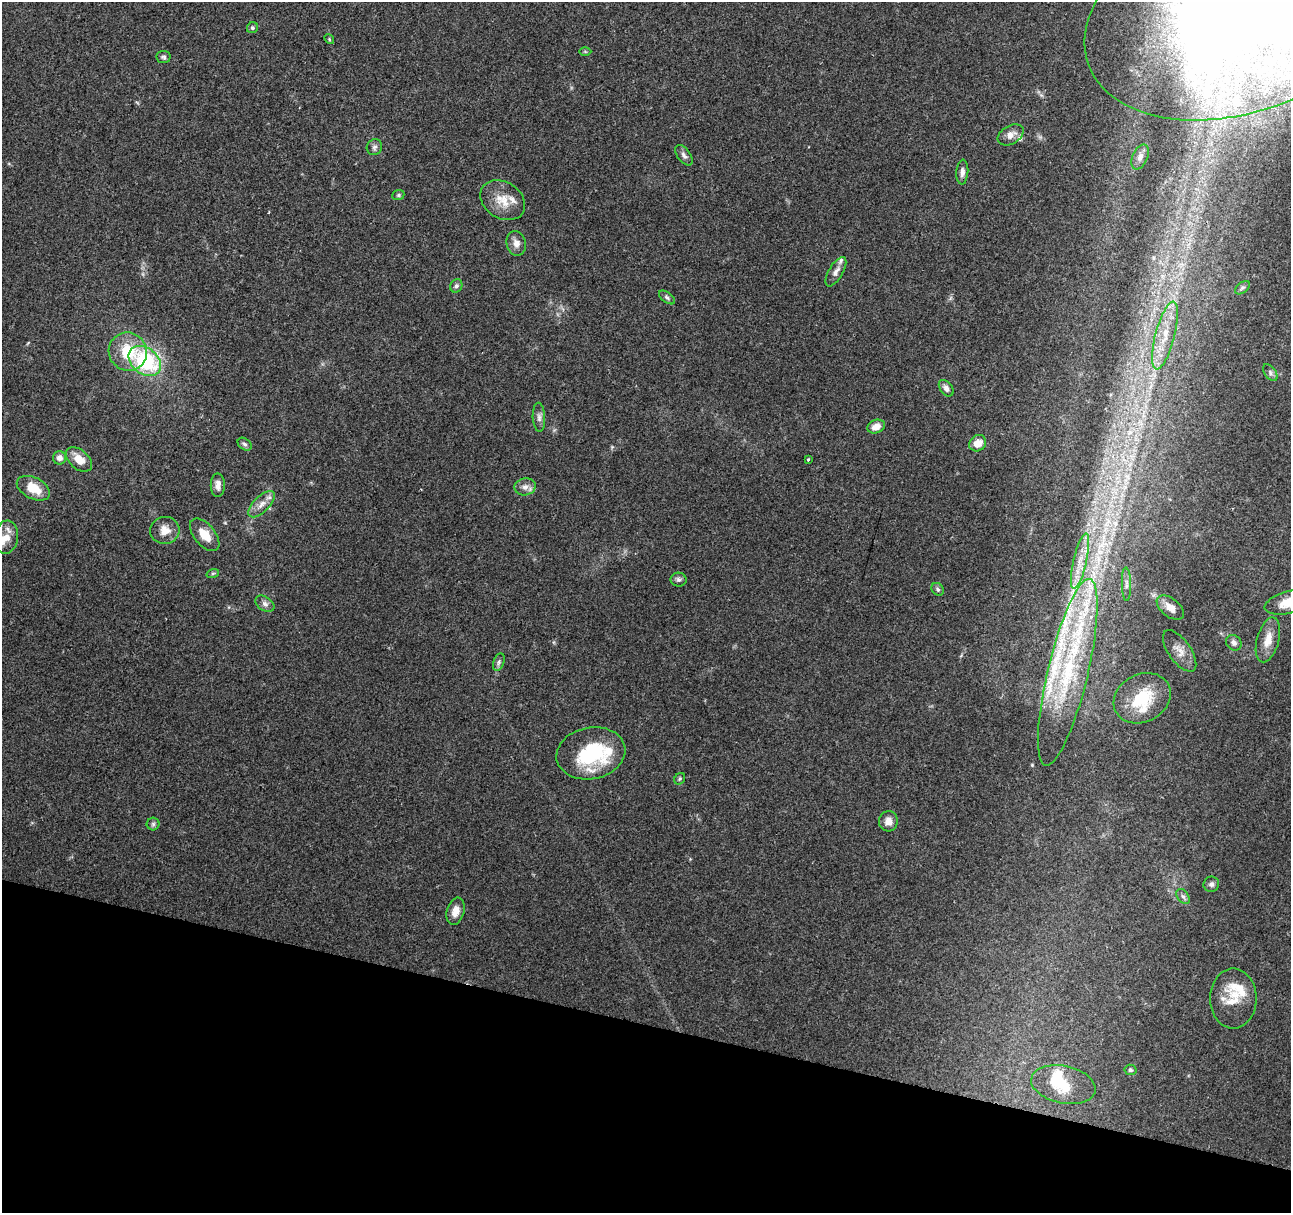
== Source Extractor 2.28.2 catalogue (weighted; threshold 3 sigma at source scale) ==
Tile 15 of 4 x 4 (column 3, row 4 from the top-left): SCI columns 2581-3869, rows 215-1425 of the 5161 x 5336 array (HDU 1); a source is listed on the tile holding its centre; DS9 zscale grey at full resolution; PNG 1293 x 1215 px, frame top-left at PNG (2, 2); each listed source drawn as its Kron ellipse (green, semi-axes under 4 px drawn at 4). Shown black and unused: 16% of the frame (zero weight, under 2 of 3 exposures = <1% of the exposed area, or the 3 px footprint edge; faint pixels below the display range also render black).
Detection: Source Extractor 2.28.2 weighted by HDU 2 'WHT'; one run over the whole footprint, this tile lists its part. Background 0.0679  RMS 0.007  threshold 0.0317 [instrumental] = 3 sigma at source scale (4.5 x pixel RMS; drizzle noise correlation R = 1.50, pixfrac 1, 0.0396/0.0396 arcsec/px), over >= 5 px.
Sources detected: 76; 1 inside a brighter object's white glare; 1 cosmic-ray / hot-pixel residue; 1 long thin detection or spike segment (spike, bleed or trail) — neither listed nor drawn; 13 inside a brighter listed object's ellipse — not listed separately; the other 60 listed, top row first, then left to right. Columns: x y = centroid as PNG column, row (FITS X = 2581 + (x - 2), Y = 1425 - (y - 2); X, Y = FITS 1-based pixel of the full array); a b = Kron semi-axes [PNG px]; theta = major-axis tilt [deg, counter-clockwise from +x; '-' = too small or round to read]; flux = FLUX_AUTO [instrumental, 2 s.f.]
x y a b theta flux
1243 9 164 102 20 1200
252 28 6 5 - 1.4
329 39 5 4 - 0.83
585 51 6 4 -1 0.91
163 57 7 6 - 1.5
1011 135 14 9 30 5.6
374 147 8 7 - 2.3
684 155 12 6 -54 2.8
1140 157 13 7 66 3.7
962 172 12 6 86 3.2
398 195 6 5 - 1.2
503 200 24 18 -33 14
516 243 12 9 -77 4.9
836 272 16 7 59 4.1
456 286 7 6 - 1.8
1243 288 8 5 37 1.5
667 297 9 5 -37 1.6
1165 336 35 9 75 18
128 352 19 19 - 26
145 361 18 13 -39 64
1270 373 9 5 -54 2.1
946 388 9 6 -53 3.5
539 417 14 6 -87 3.1
876 427 9 6 20 5.9
978 443 9 7 36 7.6
245 444 8 5 -39 1.8
60 458 6 6 - 4.2
79 459 15 9 -41 11
808 459 3 3 - 1.3
218 485 12 7 -90 4.9
525 487 11 8 10 4.1
33 488 18 10 -26 16
262 504 17 8 44 6.2
165 530 14 13 - 8.3
205 535 19 10 -50 11
6 537 17 12 82 9.1
1080 561 28 6 77 12
213 573 6 4 18 1.1
679 580 8 7 - 2.1
1126 584 17 4 -88 3.3
938 589 7 5 -48 1.5
1289 602 25 11 14 13
265 604 10 7 -33 2.8
1170 607 16 9 -38 6.8
1268 640 23 11 75 10
1234 643 8 7 - 3.1
1180 651 24 11 -55 7.2
499 662 9 5 69 1.9
1068 672 96 20 76 100
1142 698 29 24 27 30
591 753 35 26 11 50
680 779 6 5 - 1
888 821 10 9 - 5.7
153 824 6 6 - 1.5
1211 884 8 7 - 2.4
1183 896 8 5 -52 1.9
456 911 14 8 73 6.2
1233 999 30 23 -90 19
1130 1070 6 5 - 1.2
1063 1085 33 19 -12 25
Isophote crosses this tile's border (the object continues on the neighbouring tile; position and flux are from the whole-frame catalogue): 2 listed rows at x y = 1243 9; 1289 602